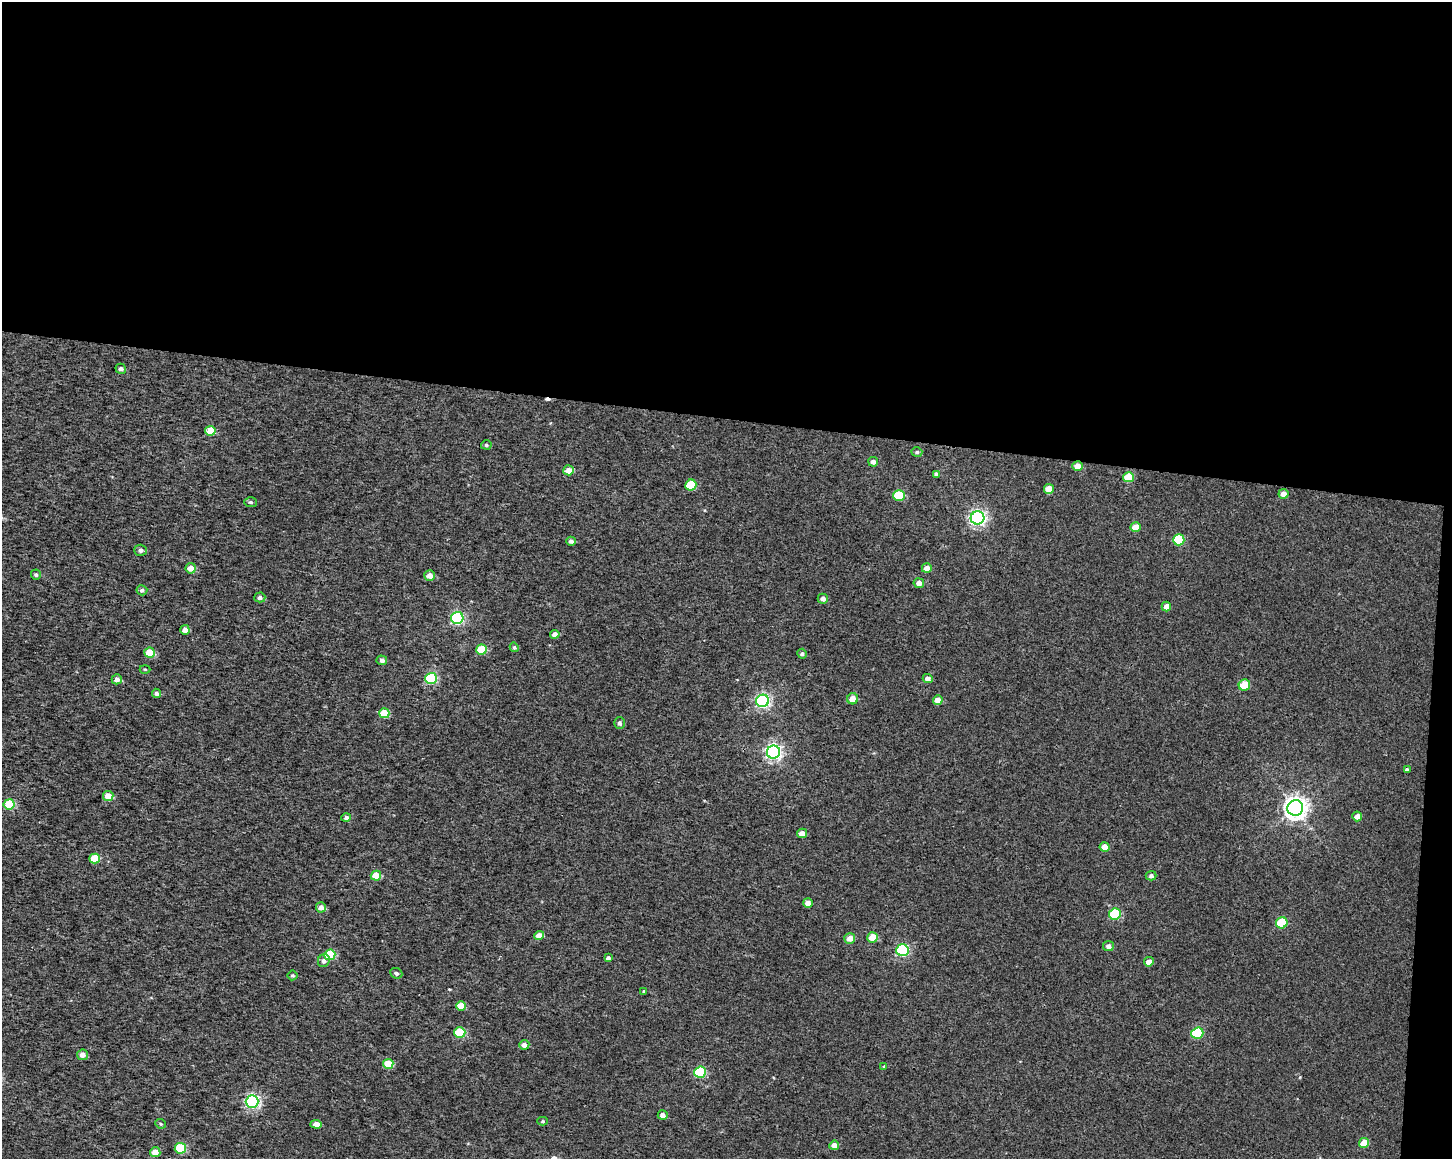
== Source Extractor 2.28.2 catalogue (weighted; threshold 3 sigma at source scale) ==
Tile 3 of 3 x 4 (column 3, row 1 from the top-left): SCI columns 3186-4635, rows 3477-4633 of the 4868 x 4642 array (HDU 1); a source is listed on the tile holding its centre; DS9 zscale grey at full resolution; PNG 1454 x 1161 px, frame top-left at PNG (2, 2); each listed source drawn as its Kron ellipse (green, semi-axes under 4 px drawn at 4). Shown black and unused: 37% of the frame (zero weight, under 3 of 4 exposures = <1% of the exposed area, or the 3 px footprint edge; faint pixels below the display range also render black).
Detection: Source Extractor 2.28.2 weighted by HDU 2 'WHT'; one run over the whole footprint, this tile lists its part. Background 9.45e-04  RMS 0.0025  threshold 0.0111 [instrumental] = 3 sigma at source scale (4.5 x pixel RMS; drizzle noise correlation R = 1.50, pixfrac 1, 0.0396/0.0396 arcsec/px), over >= 5 px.
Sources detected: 93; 1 cosmic-ray / hot-pixel residue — neither listed nor drawn; the other 92 listed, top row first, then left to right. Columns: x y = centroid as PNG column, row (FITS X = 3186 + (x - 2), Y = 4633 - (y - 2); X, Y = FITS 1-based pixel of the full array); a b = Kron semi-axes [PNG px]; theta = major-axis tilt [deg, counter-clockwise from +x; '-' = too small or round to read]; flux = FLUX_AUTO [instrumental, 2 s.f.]
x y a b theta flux
121 369 5 5 - 0.8
210 431 5 5 - 5.6
486 445 5 4 - 0.45
917 452 5 4 - 0.5
873 462 5 4 - 1
1078 466 5 5 - 2.6
569 470 5 5 - 2.2
936 474 4 4 - 0.57
1128 477 5 5 - 5.3
691 485 5 5 - 8.4
1049 489 5 5 - 4
1283 494 5 5 - 1.8
899 495 5 5 - 11
251 502 6 5 - 0.42
977 518 7 6 - 74
1136 527 5 5 - 2.6
1179 540 6 5 - 12
571 541 5 4 - 0.71
140 550 6 5 - 0.84
191 568 5 5 - 2
927 568 5 4 - 2
36 575 5 5 - 0.46
430 576 5 5 - 1.9
919 583 5 5 - 1.4
142 590 5 5 - 0.69
260 597 5 5 - 0.77
823 599 5 5 - 1.1
1166 607 5 4 - 1.5
457 618 6 6 - 34
185 630 5 5 - 1.2
555 634 5 4 - 1.2
514 647 5 4 - 0.37
481 649 5 5 - 7.6
150 653 5 5 - 5.8
802 654 5 4 - 0.48
382 660 5 5 - 0.71
145 669 5 3 - 0.25
431 678 6 5 - 21
928 678 5 4 - 1.1
117 679 5 5 - 1.3
1244 685 6 5 - 5.5
157 693 5 4 - 0.64
853 699 5 5 - 2.4
938 700 5 4 - 2.5
763 701 6 6 - 50
384 713 5 5 - 6.5
619 723 6 5 - 0.69
774 752 6 6 - 78
1407 770 4 3 - 0.52
108 796 5 5 - 3.1
9 804 5 5 - 11
1295 808 8 7 - 190
1357 816 5 5 - 1.8
346 817 4 4 - 0.61
802 833 5 4 - 1.6
1105 847 5 5 - 3.2
95 858 5 5 - 6.6
376 876 5 5 - 4.5
1151 876 5 4 - 0.71
808 903 5 4 - 1.4
321 907 5 5 - 1.4
1115 914 6 5 - 14
1282 923 6 5 - 11
539 935 5 4 - 2
873 937 5 5 - 5
850 938 5 5 - 1.9
1108 946 5 5 - 1
902 950 6 6 - 30
330 955 5 5 - 12
608 958 4 3 - 0.66
324 961 6 5 - 0.91
1149 962 5 4 - 1.8
396 973 6 5 - 0.57
293 975 5 5 - 0.39
644 991 4 3 - 0.33
461 1006 5 5 - 4.3
460 1032 5 5 - 11
1197 1033 6 5 - 14
524 1045 5 5 - 1.3
83 1055 5 5 - 1.5
388 1064 5 5 - 5.7
884 1066 3 3 - 0.18
700 1072 6 5 - 18
252 1102 6 6 - 49
663 1115 5 4 - 1.3
543 1121 5 4 - 0.31
160 1124 6 4 -22 0.35
316 1124 6 4 -3 1.8
1364 1143 5 5 - 4.8
834 1145 5 4 - 1.5
180 1148 5 5 - 14
155 1152 5 5 - 2.7
Overlapping masked pixels (flux is a lower limit): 1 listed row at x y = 1078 466